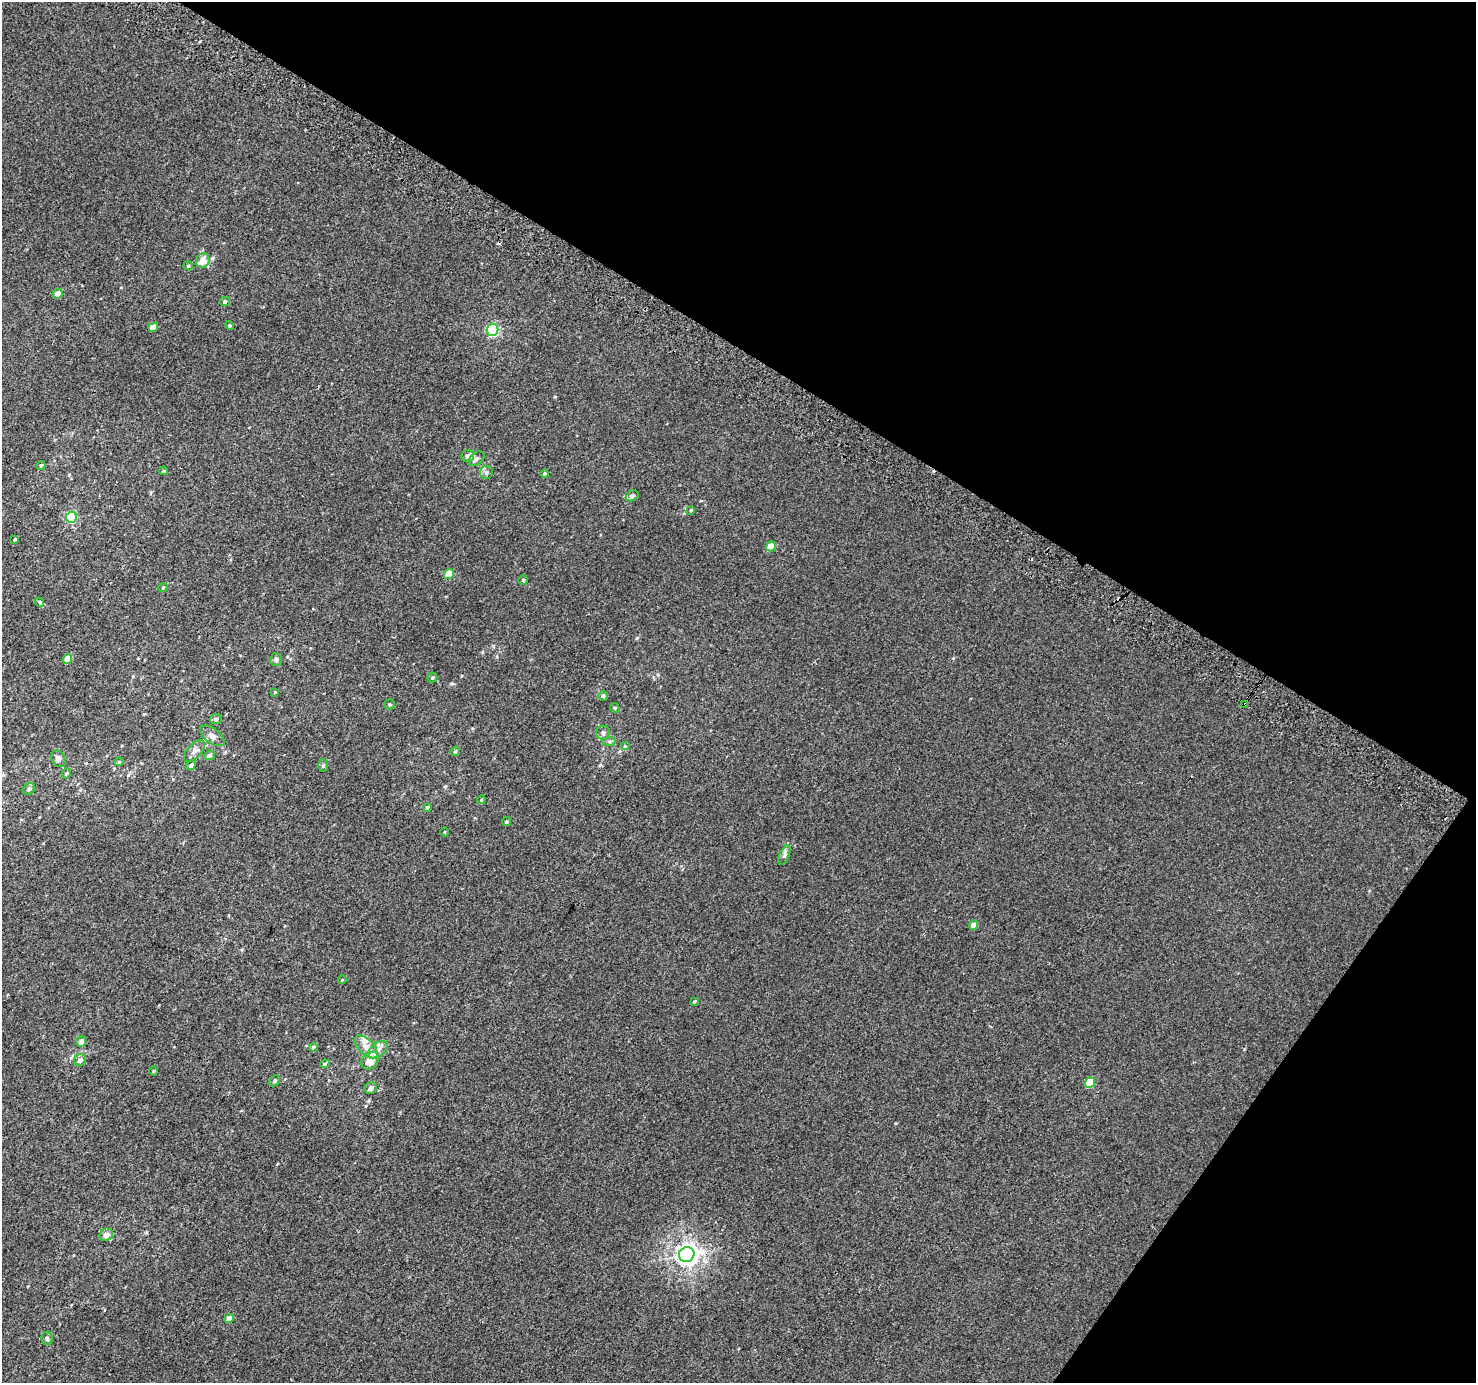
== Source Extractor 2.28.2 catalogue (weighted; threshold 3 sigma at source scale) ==
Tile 8 of 4 x 4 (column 4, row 2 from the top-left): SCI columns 4452-5925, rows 3052-4432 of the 5950 x 6035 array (HDU 1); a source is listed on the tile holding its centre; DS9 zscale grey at full resolution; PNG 1478 x 1385 px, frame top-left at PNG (2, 2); each listed source drawn as its Kron ellipse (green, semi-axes under 4 px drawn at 4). Shown black and unused: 32% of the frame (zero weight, under 2 of 3 exposures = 2% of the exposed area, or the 3 px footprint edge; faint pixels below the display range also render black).
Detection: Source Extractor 2.28.2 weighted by HDU 2 'WHT'; one run over the whole footprint, this tile lists its part. Background 0.00299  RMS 0.0073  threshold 0.0329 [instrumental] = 3 sigma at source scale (4.5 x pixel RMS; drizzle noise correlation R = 1.50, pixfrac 1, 0.0396/0.0396 arcsec/px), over >= 5 px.
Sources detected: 75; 3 cosmic-ray / hot-pixel residue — neither listed nor drawn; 5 inside a brighter listed object's ellipse — not listed separately; the other 67 listed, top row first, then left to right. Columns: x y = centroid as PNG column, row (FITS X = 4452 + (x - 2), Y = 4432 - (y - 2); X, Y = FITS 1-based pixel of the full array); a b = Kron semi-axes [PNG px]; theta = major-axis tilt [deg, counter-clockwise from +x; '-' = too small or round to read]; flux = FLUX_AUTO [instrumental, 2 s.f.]
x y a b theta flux
203 261 7 6 - 7.3
188 266 5 4 - 0.91
58 294 5 4 - 5.9
225 301 5 4 - 1.4
229 325 4 4 - 0.91
153 327 5 4 - 5.1
492 330 6 5 - 85
468 456 6 6 - 2.9
476 459 9 5 37 2
41 465 4 4 - 1.2
164 471 4 3 - 0.9
486 473 6 6 - 2.2
545 474 4 4 - 0.86
632 496 7 5 27 1.9
691 510 4 3 - 0.61
71 517 6 5 - 52
15 539 4 4 - 0.78
771 546 5 4 - 12
449 574 5 4 - 15
523 580 4 4 - 0.8
163 587 5 3 - 0.58
40 602 4 3 - 2.5
68 659 5 4 - 8.7
276 660 6 6 - 1.7
432 677 5 5 - 1.1
275 692 4 4 - 0.62
603 696 5 5 - 1.1
390 704 5 5 - 1
1245 704 4 3 - 4.9
615 708 5 4 - 0.75
216 719 5 5 - 1.5
603 733 7 7 - 2.3
212 736 14 7 -37 3.9
609 741 7 4 1 1.4
625 746 5 4 - 0.88
194 751 14 6 48 3.5
455 751 5 4 - 0.89
209 755 5 4 - 1.8
58 759 9 6 -63 2.6
119 762 4 4 - 0.74
191 765 6 4 40 1.6
323 766 6 5 - 1.1
67 773 5 3 - 0.73
29 789 6 5 - 1.9
481 800 4 3 - 0.66
427 807 4 4 - 1
506 822 5 4 - 1.2
444 832 5 3 - 0.55
784 855 10 4 68 2
974 925 5 4 - 5.5
342 980 4 3 - 0.49
694 1001 4 3 - 0.89
81 1042 5 5 - 4.6
313 1047 4 4 - 1.1
366 1047 14 7 -44 5.5
378 1050 11 6 38 3.9
80 1060 6 5 - 2.9
370 1061 10 7 48 8.9
325 1064 5 4 - 1
153 1071 5 3 - 0.68
275 1081 6 4 42 1.3
1090 1083 6 5 - 22
371 1088 6 5 - 3
106 1235 7 6 - 4.6
687 1254 8 7 - 450
229 1318 5 4 - 5.1
47 1339 6 5 - 1.5
Overlapping masked pixels (flux is a lower limit): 1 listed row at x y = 1245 704